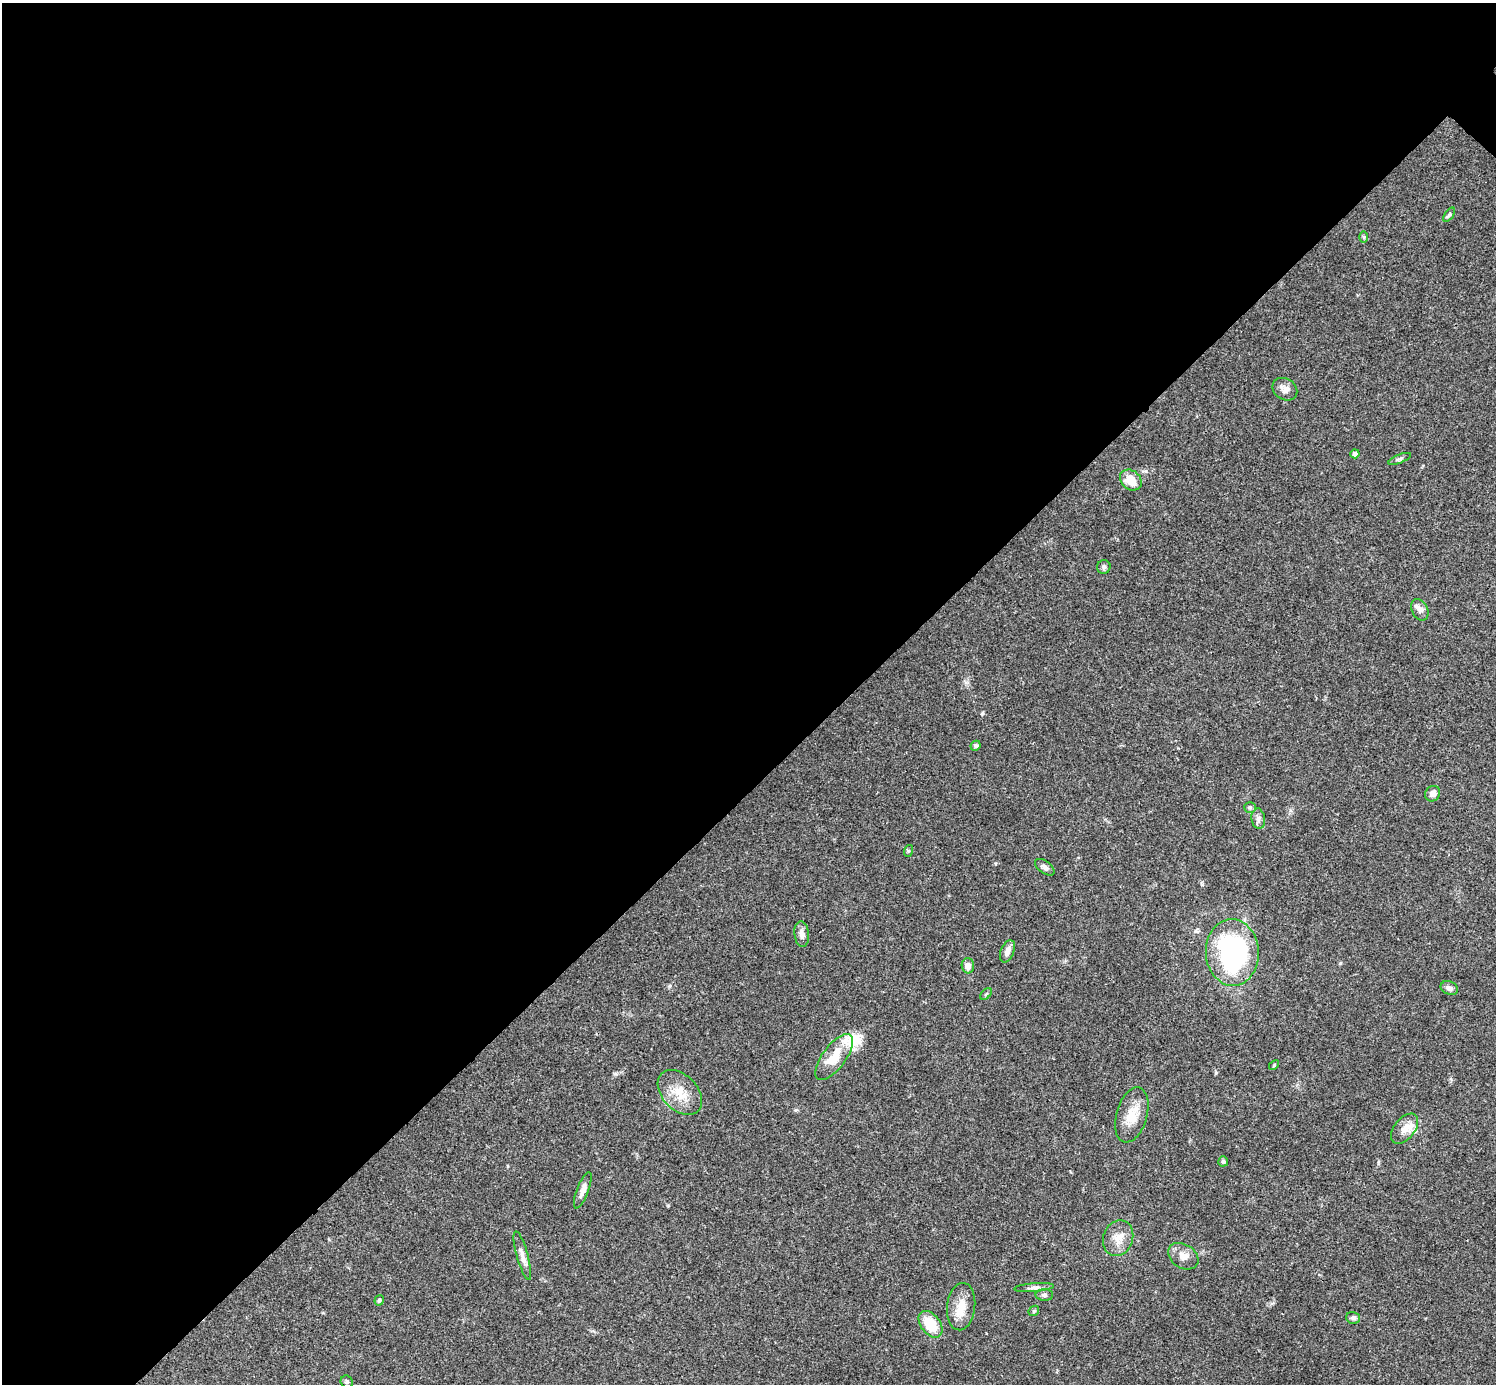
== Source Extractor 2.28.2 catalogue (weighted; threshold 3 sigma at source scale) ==
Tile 5 of 4 x 4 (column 1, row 2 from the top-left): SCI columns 6-1499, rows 3062-4443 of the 5983 x 5983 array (HDU 1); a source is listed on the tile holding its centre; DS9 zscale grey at full resolution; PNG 1498 x 1386 px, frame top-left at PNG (2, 3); each listed source drawn as its Kron ellipse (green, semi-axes under 4 px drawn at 4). Shown black and unused: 57% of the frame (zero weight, under 3 of 4 exposures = <1% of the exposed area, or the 3 px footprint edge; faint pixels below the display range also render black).
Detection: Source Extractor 2.28.2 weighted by HDU 2 'WHT'; one run over the whole footprint, this tile lists its part. Background 0.0564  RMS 0.0048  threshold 0.0218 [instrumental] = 3 sigma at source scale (4.5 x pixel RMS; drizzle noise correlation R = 1.50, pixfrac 1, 0.05/0.05 arcsec/px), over >= 5 px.
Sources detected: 41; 3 inside a brighter listed object's ellipse — not listed separately; the other 38 listed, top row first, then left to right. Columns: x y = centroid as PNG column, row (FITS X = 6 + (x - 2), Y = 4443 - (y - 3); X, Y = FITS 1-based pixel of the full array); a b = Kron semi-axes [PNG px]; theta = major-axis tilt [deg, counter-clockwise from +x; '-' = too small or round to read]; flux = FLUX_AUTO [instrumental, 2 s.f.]
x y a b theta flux
1449 215 8 4 54 1
1364 237 6 4 -89 0.57
1285 389 13 10 -33 3.2
1355 454 4 4 - 1.9
1400 459 12 3 22 1
1131 480 12 9 -41 7.3
1104 567 7 6 - 1.2
1420 610 11 8 -63 2.3
976 746 5 4 - 0.96
1433 794 8 7 - 2.8
1250 807 6 5 - 0.86
1258 819 10 7 -83 1.9
908 851 6 4 72 0.56
1045 867 11 6 -36 1.7
802 934 13 7 -84 2.8
1007 951 12 6 67 3
1232 952 33 26 -87 86
968 966 7 6 - 2.9
1449 988 9 6 -21 1.9
986 994 7 4 45 0.66
834 1057 27 11 53 12
1274 1065 6 3 46 0.54
680 1092 26 17 -46 10
1132 1115 28 15 74 9.5
1405 1129 17 10 51 4.8
1223 1161 5 5 - 0.89
583 1190 19 6 69 2.8
1118 1238 18 14 70 6.2
522 1255 25 5 -74 3.4
1183 1256 16 12 -32 4.4
1034 1287 19 4 4 2
1044 1295 9 5 -1 1.2
379 1300 5 4 - 0.85
961 1307 24 14 83 8.2
1034 1311 6 4 45 0.59
1353 1318 7 6 - 1.3
930 1324 15 9 -52 13
347 1382 6 5 - 0.98
Unlisted compact peaks at least as high as the median listed source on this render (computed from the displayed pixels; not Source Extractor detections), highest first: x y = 982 714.